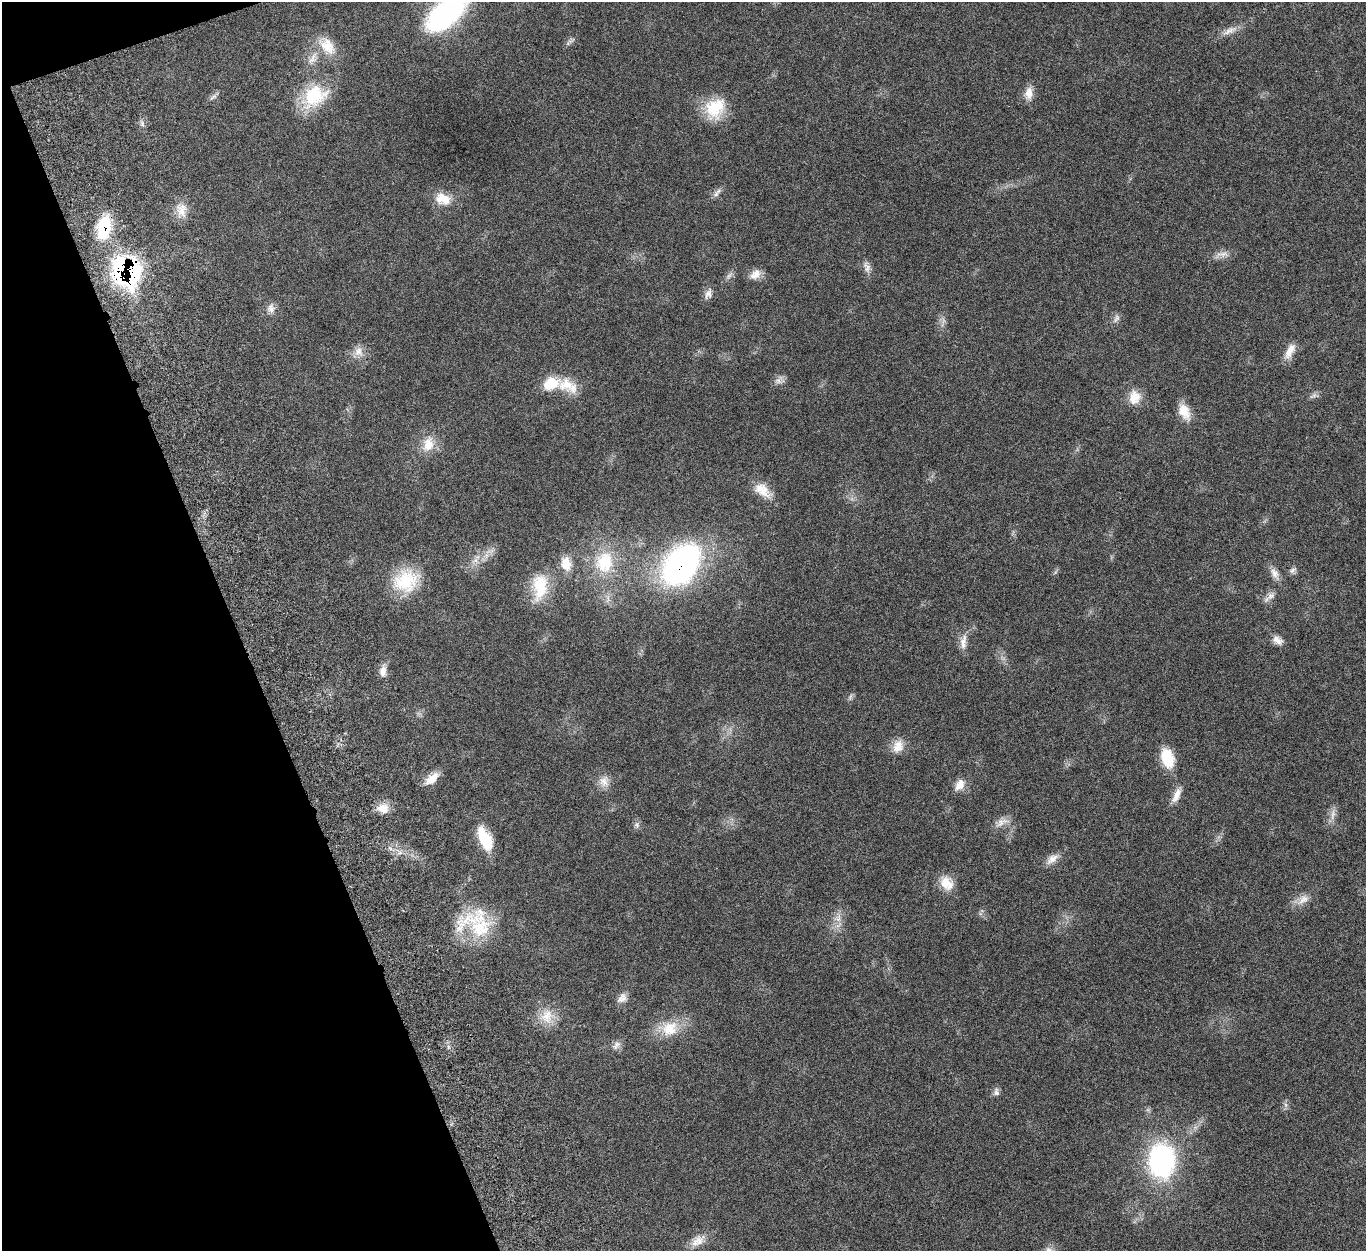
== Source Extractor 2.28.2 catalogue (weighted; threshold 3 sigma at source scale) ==
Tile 5 of 4 x 4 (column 1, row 2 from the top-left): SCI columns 111-1474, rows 2829-4077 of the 5676 x 5537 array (HDU 1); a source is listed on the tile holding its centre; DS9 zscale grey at full resolution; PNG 1368 x 1253 px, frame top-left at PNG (2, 2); no overlay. Shown black and unused: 18% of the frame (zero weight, under 5 of 10 exposures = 6% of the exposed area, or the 3 px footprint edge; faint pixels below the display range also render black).
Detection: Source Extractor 2.28.2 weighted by HDU 2 'WHT'; one run over the whole footprint, this tile lists its part. Background 0.0277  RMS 0.0018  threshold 0.00725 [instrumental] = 3 sigma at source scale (4.09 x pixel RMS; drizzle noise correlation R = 1.36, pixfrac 0.8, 0.05/0.05 arcsec/px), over >= 5 px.
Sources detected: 69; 1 inside a brighter listed object's ellipse — not listed separately; the other 68 listed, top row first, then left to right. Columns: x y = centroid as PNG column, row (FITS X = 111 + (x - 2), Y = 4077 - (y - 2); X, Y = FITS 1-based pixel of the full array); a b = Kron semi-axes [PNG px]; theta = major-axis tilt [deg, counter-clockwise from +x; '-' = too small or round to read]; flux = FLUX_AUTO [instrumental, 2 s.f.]
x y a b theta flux
445 14 42 21 38 30
1229 31 24 6 25 1.3
327 46 27 17 -50 3.7
312 58 19 8 55 1.5
1029 93 18 10 88 1.5
314 96 34 25 33 8.4
213 97 12 4 36 0.46
715 108 28 23 48 5.6
142 124 8 5 -83 0.46
716 194 11 6 59 0.62
443 199 20 13 -18 2.9
181 210 19 13 -89 2.1
104 227 30 16 80 7
1222 254 20 7 9 1.2
867 267 17 7 -73 0.92
126 272 23 21 -62 34
755 274 16 11 42 1.4
729 276 11 3 50 0.43
708 294 14 9 60 0.96
271 309 12 9 -81 0.96
1116 318 13 6 63 0.59
358 351 14 12 88 1.5
1290 351 23 9 62 1.7
778 381 9 8 - 0.75
551 383 18 13 22 4.1
568 386 31 17 -25 3.9
1314 395 7 5 45 0.43
1134 397 18 14 77 2.4
1184 412 22 12 -64 2.4
428 444 22 14 78 2.9
762 490 25 14 -36 2.8
475 560 8 6 45 0.69
566 562 20 11 -64 2.2
604 562 29 23 77 7.3
681 564 38 26 56 47
1292 570 10 6 37 0.5
1275 573 18 8 -63 1.2
406 581 33 28 25 7.8
540 586 35 18 85 6.4
1270 596 11 9 18 0.91
1277 640 15 9 -42 1.1
963 642 22 8 84 1.4
383 671 14 9 84 1.2
898 746 18 14 68 2
1167 758 20 12 -73 5
432 778 21 10 42 1.9
604 781 16 13 85 1.5
959 785 16 11 55 1.6
1176 795 22 8 65 1.5
383 808 16 13 -4 1.8
1333 815 18 5 83 0.95
1001 822 20 9 27 1.3
637 825 8 7 - 0.52
485 838 28 13 -65 5.3
1052 859 19 9 40 1.3
946 883 19 15 -48 2.5
1303 900 19 10 35 1.6
838 918 12 8 84 1.2
480 928 42 35 16 11
622 998 15 10 48 1.1
547 1016 22 18 86 3.1
670 1029 25 21 27 4.5
616 1045 13 8 50 0.84
996 1092 12 7 -88 0.58
1286 1105 7 4 -71 0.36
1162 1160 31 24 -89 27
697 1241 20 12 37 2
1049 1250 11 8 -39 0.76
Overlapping masked pixels (flux is a lower limit): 3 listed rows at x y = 104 227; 126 272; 681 564
Isophote crosses this tile's border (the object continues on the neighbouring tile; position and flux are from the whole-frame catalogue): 2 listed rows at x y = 445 14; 1049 1250